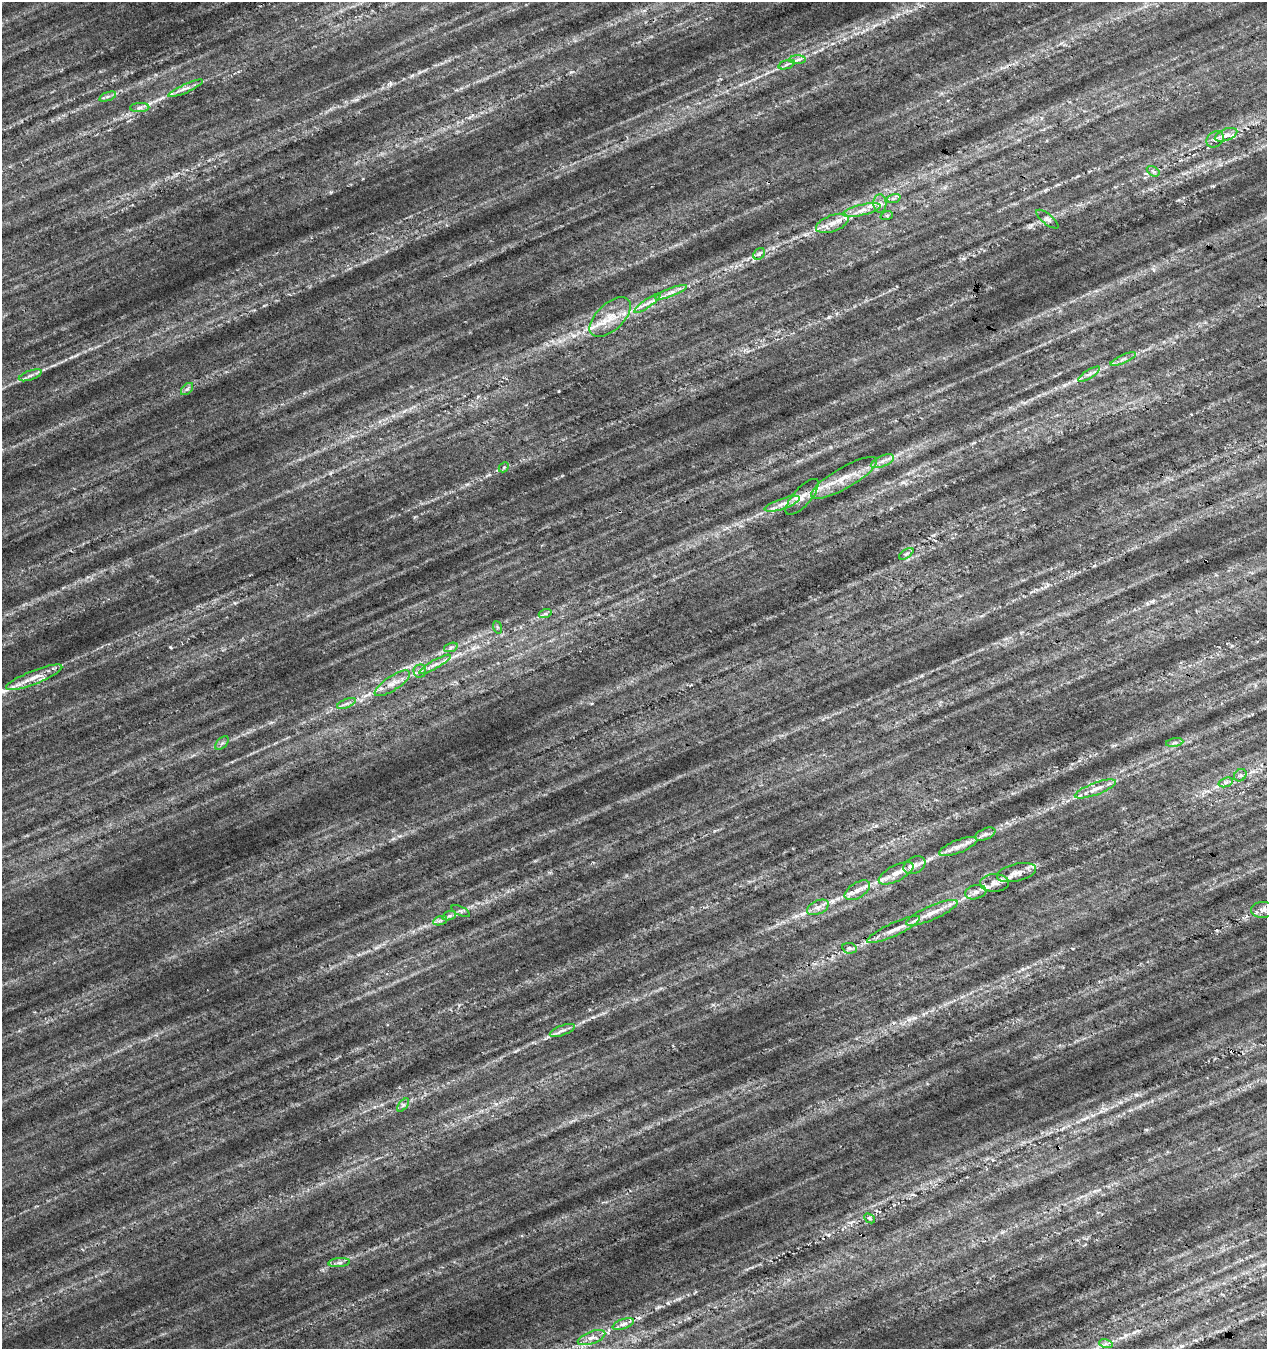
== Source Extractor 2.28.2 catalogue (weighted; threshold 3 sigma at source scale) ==
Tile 6 of 4 x 4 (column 2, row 2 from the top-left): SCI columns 1483-2747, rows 2707-4053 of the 5556 x 5402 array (HDU 1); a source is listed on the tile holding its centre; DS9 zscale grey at full resolution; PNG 1269 x 1351 px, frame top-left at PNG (2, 2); each listed source drawn as its Kron ellipse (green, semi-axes under 4 px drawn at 4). Shown black and unused: <1% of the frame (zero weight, under 4 of 7 exposures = <1% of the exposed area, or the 3 px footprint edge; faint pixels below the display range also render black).
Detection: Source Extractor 2.28.2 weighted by HDU 2 'WHT'; one run over the whole footprint, this tile lists its part. Background 0.00813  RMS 0.012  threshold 0.048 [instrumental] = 3 sigma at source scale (4.09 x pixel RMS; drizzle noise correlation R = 1.36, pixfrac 0.8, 0.0396/0.0396 arcsec/px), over >= 5 px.
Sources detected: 78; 1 long thin detection or spike segment (spike, bleed or trail) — neither listed nor drawn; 13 inside a brighter listed object's ellipse — not listed separately; the other 64 listed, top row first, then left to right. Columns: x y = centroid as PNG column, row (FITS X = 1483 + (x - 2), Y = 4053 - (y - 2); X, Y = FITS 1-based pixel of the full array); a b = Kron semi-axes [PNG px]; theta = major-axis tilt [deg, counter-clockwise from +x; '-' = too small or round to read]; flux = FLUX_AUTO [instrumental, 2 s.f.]
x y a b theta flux
797 60 8 4 0 3
786 64 8 3 19 2.8
185 88 19 4 24 5.3
108 96 9 4 19 2.7
140 108 9 4 2 3.3
1226 135 12 6 21 6
1215 139 9 7 38 4.6
1153 171 7 4 -31 2.5
894 198 7 4 19 2.4
880 203 9 6 -87 5
862 210 19 5 14 9.8
887 215 6 4 19 1.6
1047 219 13 5 -38 3.4
832 223 17 8 20 11
759 254 6 5 - 2.7
671 292 17 4 21 5.9
647 303 16 4 35 5.1
610 317 25 13 43 22
1123 359 14 4 23 4.2
1089 374 12 3 32 3.5
30 375 12 4 19 3.7
187 389 7 4 44 2.6
882 461 12 5 23 6.1
504 467 6 4 46 1.7
844 478 37 10 30 25
802 497 23 9 48 12
782 504 18 5 19 8.8
906 554 8 4 35 2.1
545 614 6 4 18 2.1
497 627 6 4 -71 1.6
451 647 7 4 19 2.4
435 664 18 4 30 6
420 671 6 6 - 3.3
34 677 30 6 22 15
392 683 21 7 33 11
346 703 10 3 22 2.9
222 743 8 5 44 2.6
1175 743 8 4 9 2.5
1240 775 7 5 45 2.6
1226 782 7 4 19 3
1095 789 22 6 20 9.4
985 834 11 5 24 3.9
958 846 20 6 20 9.1
914 865 11 8 29 6.6
896 873 19 8 27 12
1016 873 20 8 13 9.9
994 883 14 9 2 8
857 890 14 7 32 7.4
976 892 11 7 15 5.2
818 907 12 6 25 5.7
1263 910 12 8 3 7.4
461 911 10 4 -26 2.5
932 913 28 7 23 13
449 916 7 4 18 2.7
440 921 7 4 19 2.8
894 929 29 6 25 11
849 948 7 5 -12 2.4
562 1030 13 5 21 4.4
403 1105 8 4 54 2.5
870 1218 6 4 -40 2.2
339 1263 11 4 5 3.8
623 1324 11 5 19 4.6
592 1338 14 6 20 6.7
1106 1344 7 4 -17 2.8
Overlapping masked pixels (flux is a lower limit): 1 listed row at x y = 802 497
Isophote crosses this tile's border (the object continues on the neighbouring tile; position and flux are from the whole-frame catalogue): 1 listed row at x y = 1263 910
Unlisted compact peaks at least as high as the median listed source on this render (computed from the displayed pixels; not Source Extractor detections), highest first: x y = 668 1303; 829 317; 921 676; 559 391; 828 1235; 571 72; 1083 1119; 170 647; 548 1037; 1153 601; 593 1017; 467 484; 658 1307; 390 83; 1094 566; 393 839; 331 192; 357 100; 235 603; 412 75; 909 1020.